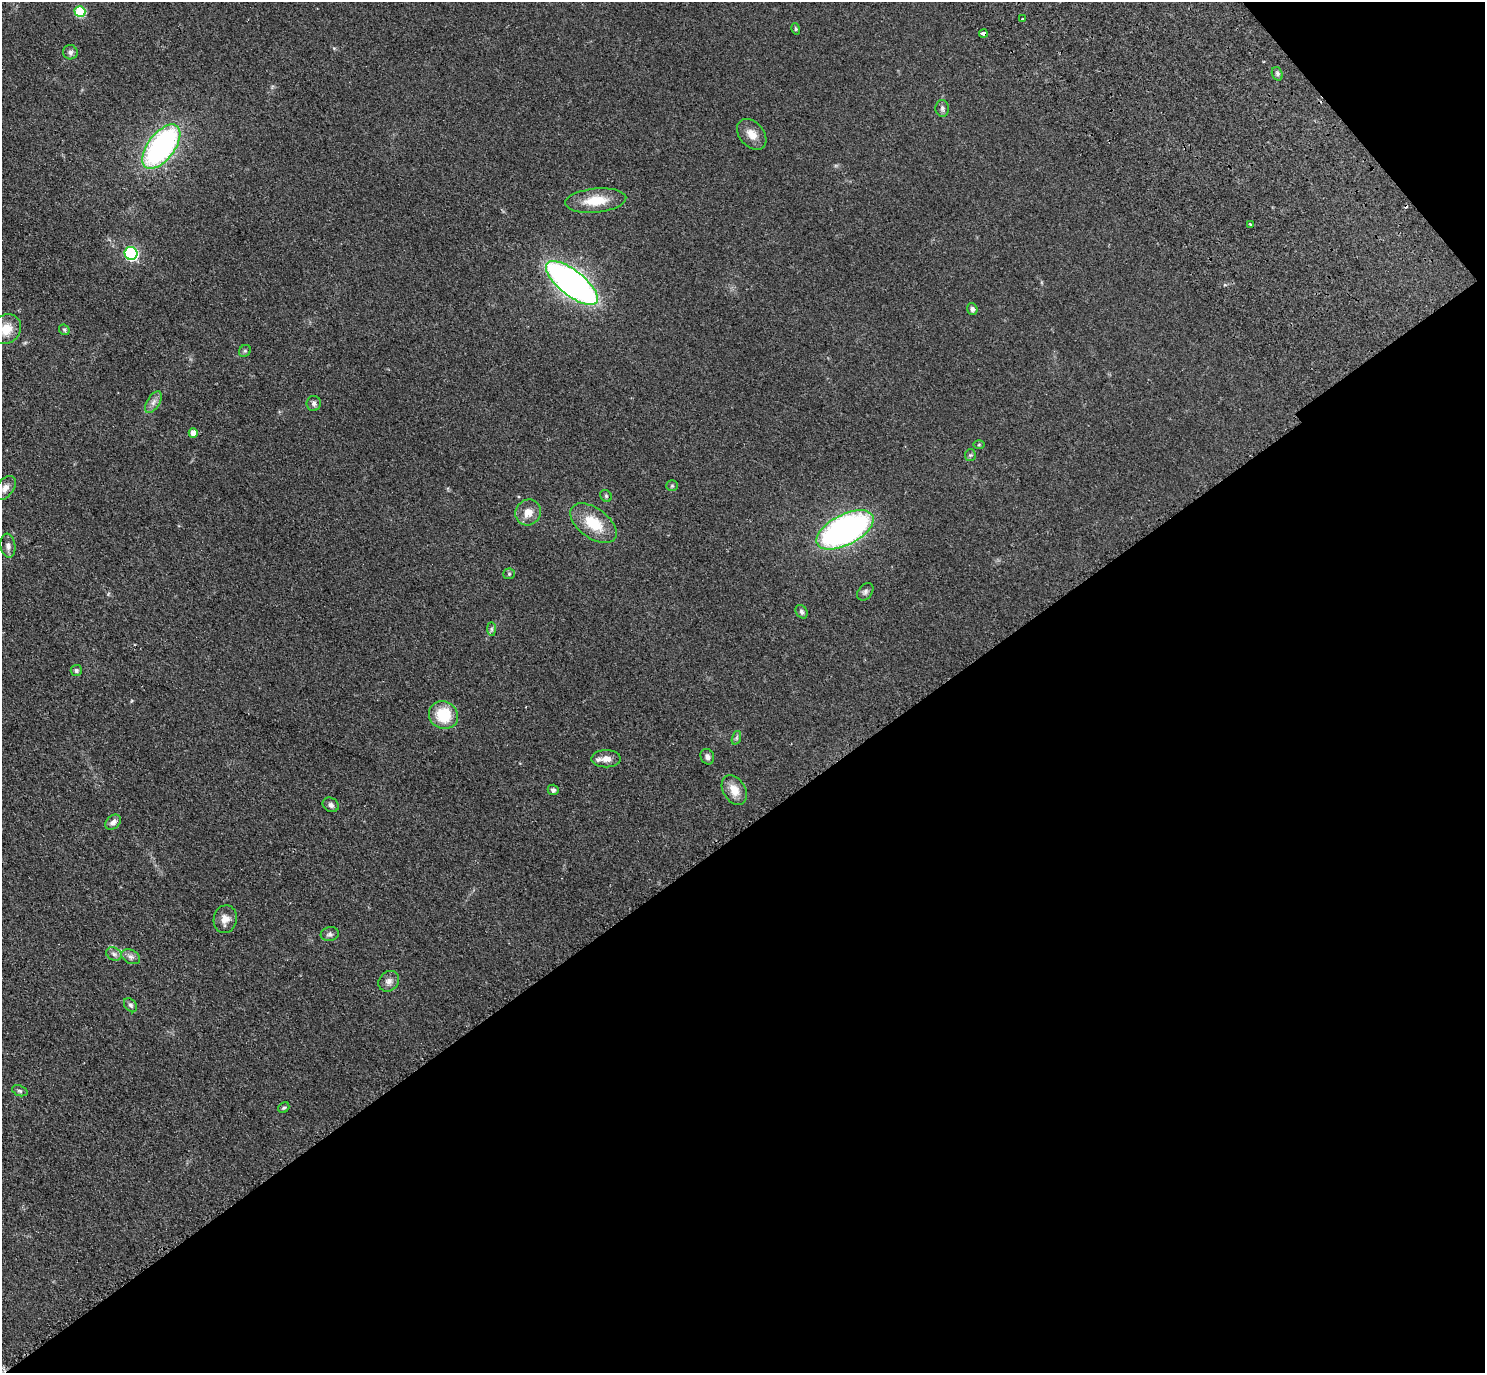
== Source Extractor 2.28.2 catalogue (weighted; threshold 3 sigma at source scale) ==
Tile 12 of 4 x 4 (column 4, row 3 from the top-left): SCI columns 4641-6123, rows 1835-3205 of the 6273 x 6269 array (HDU 1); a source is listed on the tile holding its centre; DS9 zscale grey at full resolution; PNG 1487 x 1375 px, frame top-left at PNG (2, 2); each listed source drawn as its Kron ellipse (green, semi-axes under 4 px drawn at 4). Shown black and unused: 41% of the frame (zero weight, under 2 of 3 exposures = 11% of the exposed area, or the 3 px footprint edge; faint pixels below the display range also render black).
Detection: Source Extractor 2.28.2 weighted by HDU 2 'WHT'; one run over the whole footprint, this tile lists its part. Background 0.0938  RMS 0.0086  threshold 0.0385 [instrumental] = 3 sigma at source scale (4.5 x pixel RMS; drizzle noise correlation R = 1.50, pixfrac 1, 0.05/0.05 arcsec/px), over >= 5 px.
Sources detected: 53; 2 cosmic-ray / hot-pixel residue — neither listed nor drawn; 1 inside a brighter listed object's ellipse — not listed separately; the other 50 listed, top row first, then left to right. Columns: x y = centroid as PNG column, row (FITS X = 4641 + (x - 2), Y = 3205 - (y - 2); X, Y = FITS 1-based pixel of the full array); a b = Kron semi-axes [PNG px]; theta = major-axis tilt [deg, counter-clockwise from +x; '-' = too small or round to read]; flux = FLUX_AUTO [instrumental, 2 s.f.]
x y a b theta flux
80 12 5 5 - 50
1022 19 3 3 - 2.8
796 29 6 4 -75 1.2
983 33 4 3 - 7.7
70 52 7 7 - 2.6
1277 74 7 5 -71 1.9
942 108 8 7 - 2.3
752 134 17 12 -48 8.8
161 147 26 13 53 190
596 201 31 12 5 21
1250 224 3 2 - 0.72
131 253 6 6 - 120
572 283 31 12 -38 390
972 309 6 5 - 2.4
6 329 16 13 48 14
64 330 6 4 -45 1.3
245 351 6 5 - 1.4
153 402 12 6 58 4
314 403 7 7 - 2.5
193 433 5 4 - 8.8
979 445 6 4 1 0.94
970 455 6 5 - 1.3
672 486 6 5 - 1.3
5 488 14 8 52 5.1
606 496 6 5 - 1.4
528 512 13 12 - 10
593 523 26 15 -37 25
845 530 31 15 27 290
8 546 12 7 -81 3.9
509 574 5 5 - 1.4
865 592 10 6 52 2.3
802 612 7 5 -57 2.1
491 629 7 4 -89 1.7
76 671 5 5 - 1.6
443 715 15 13 -38 28
736 738 7 4 71 1.6
707 757 8 6 -66 3.4
606 759 14 8 0 6
553 790 5 5 - 2.2
734 790 16 11 -58 11
331 805 8 7 - 2.9
113 822 9 6 45 4.1
225 919 14 11 78 7.4
330 934 9 7 9 2.7
114 954 8 6 -29 3
131 957 10 6 -27 3.4
389 981 11 9 45 4.7
130 1005 8 5 -50 2.1
20 1091 8 5 -19 1.7
284 1108 6 5 - 1.4
Overlapping masked pixels (flux is a lower limit): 1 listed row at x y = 983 33
Isophote crosses this tile's border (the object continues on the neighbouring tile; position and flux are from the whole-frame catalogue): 1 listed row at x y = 6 329